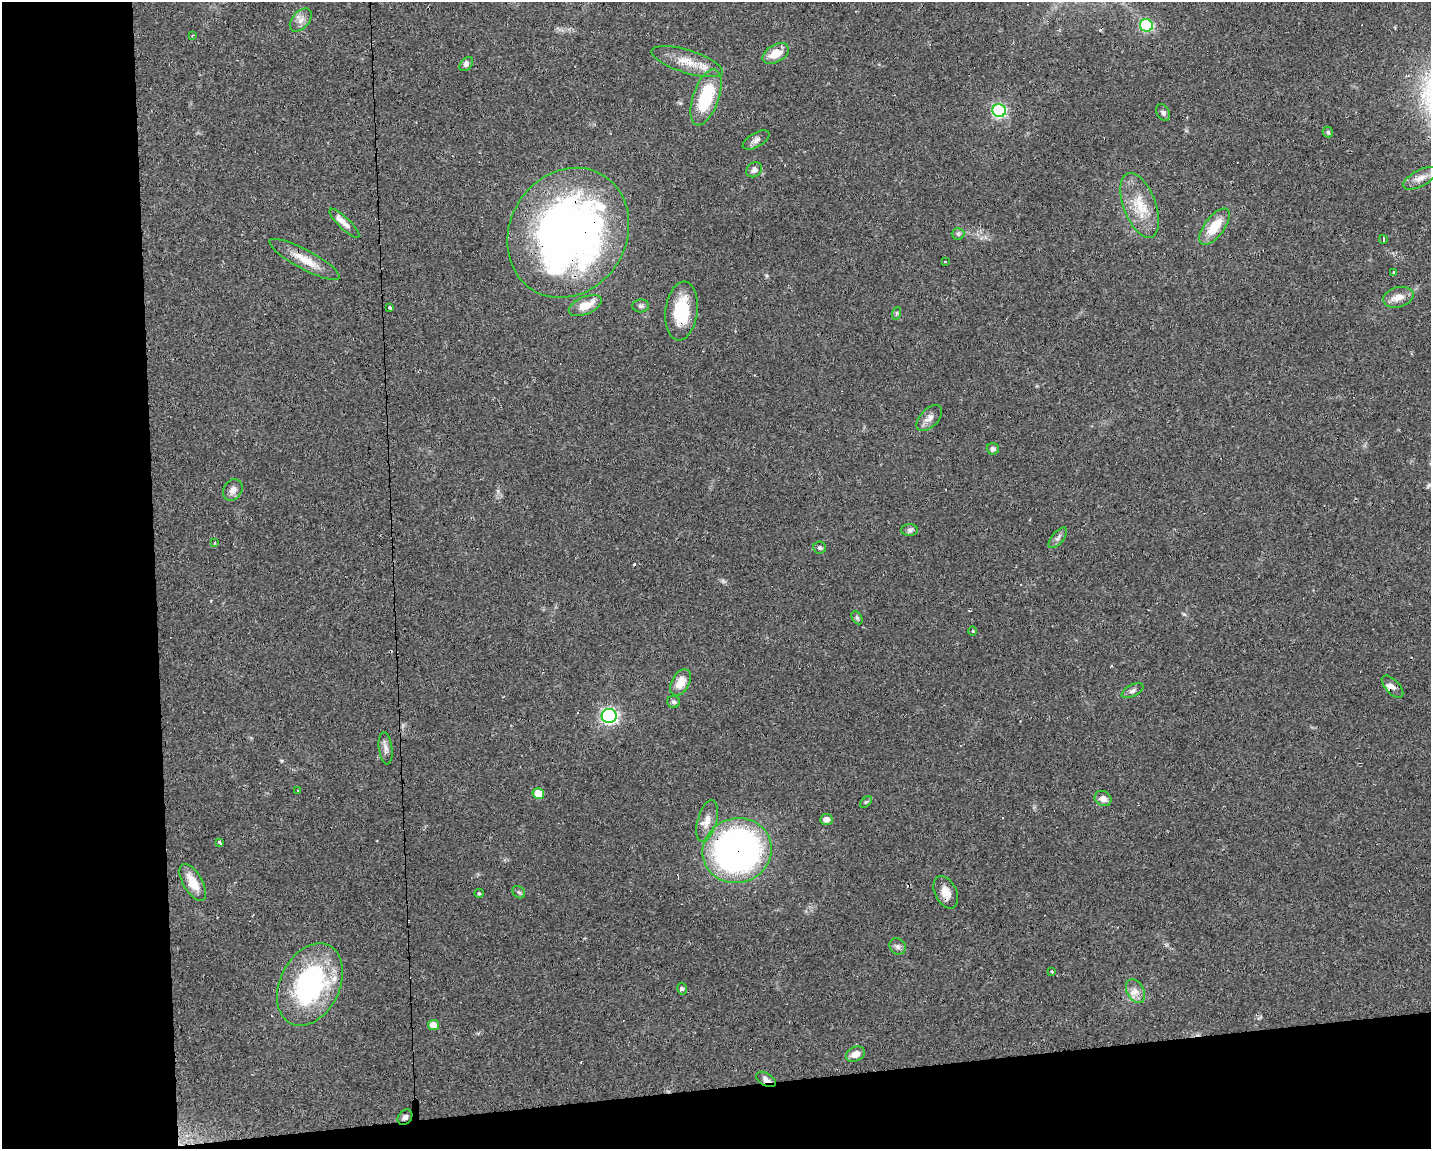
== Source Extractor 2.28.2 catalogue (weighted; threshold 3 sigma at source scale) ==
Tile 10 of 3 x 4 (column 1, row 4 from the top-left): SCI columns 49-1477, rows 1-1147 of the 4342 x 4589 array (HDU 1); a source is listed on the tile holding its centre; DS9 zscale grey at full resolution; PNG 1433 x 1151 px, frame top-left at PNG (2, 2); each listed source drawn as its Kron ellipse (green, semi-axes under 4 px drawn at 4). Shown black and unused: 16% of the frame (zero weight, under 2 of 3 exposures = <1% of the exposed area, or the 3 px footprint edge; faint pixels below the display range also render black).
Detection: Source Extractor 2.28.2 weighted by HDU 2 'WHT'; one run over the whole footprint, this tile lists its part. Background 0.0818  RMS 0.0065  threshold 0.0294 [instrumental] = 3 sigma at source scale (4.5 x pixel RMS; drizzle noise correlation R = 1.50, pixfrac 1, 0.0396/0.0396 arcsec/px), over >= 5 px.
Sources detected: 73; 1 inside a brighter object's white glare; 8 cosmic-ray / hot-pixel residue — neither listed nor drawn; the other 64 listed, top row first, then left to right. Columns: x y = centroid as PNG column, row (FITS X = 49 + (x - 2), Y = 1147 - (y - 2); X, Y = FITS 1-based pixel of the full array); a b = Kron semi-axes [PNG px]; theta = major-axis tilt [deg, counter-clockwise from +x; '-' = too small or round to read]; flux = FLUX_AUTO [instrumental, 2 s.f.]
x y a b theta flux
301 20 13 8 48 4.4
1146 25 6 6 - 63
192 36 4 3 - 0.69
776 54 14 8 30 11
687 62 37 11 -17 14
466 64 8 5 47 2
706 97 29 13 71 37
999 111 7 6 - 110
1163 112 9 6 -60 2
1328 132 5 5 - 1.2
756 140 15 7 30 2.8
754 170 8 7 - 2.8
1420 178 18 8 28 5.9
1140 205 34 16 -69 20
344 223 20 5 -44 4.6
1214 227 21 9 53 17
568 233 67 58 58 420
958 234 6 6 - 1.4
1383 239 4 3 - 2.1
305 259 39 9 -28 13
945 262 3 3 - 1.3
1394 273 4 3 - 2.2
1398 297 15 10 16 6.3
585 306 17 8 23 10
641 306 8 6 4 1.8
390 308 3 3 - 2.6
681 311 29 16 83 27
897 313 6 4 71 0.95
929 418 16 9 46 4.5
993 449 6 6 - 1.7
233 490 11 9 56 4.1
910 530 8 6 -3 1.8
1058 538 12 6 49 2.4
214 543 3 3 - 1.5
819 548 6 6 - 1.6
857 618 7 5 -62 1.3
973 631 4 3 - 0.56
681 682 14 8 60 10
1393 687 14 7 -47 3.8
1133 691 12 6 27 2.2
674 702 6 6 - 1.4
609 716 7 7 - 150
385 748 16 6 -83 3.3
298 791 3 2 - 1.1
538 794 6 5 - 12
1103 798 9 7 -30 4.3
866 802 7 4 44 0.99
826 819 6 5 - 3.4
707 821 21 9 74 6.6
219 842 3 3 - 11
737 850 35 32 19 280
193 882 20 9 -59 12
519 892 7 5 -44 1.2
946 892 17 10 -65 6.8
479 893 5 4 - 0.8
898 946 8 7 - 2.3
1052 971 3 3 - 1.1
310 984 43 29 64 110
682 989 6 4 -76 1.2
1135 991 13 8 -62 4.7
433 1025 5 5 - 6.7
856 1054 10 7 24 5.2
766 1079 11 6 -30 2.9
405 1117 8 6 51 2.1
Overlapping masked pixels (flux is a lower limit): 6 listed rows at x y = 568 233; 1393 687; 737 850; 946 892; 766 1079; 405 1117